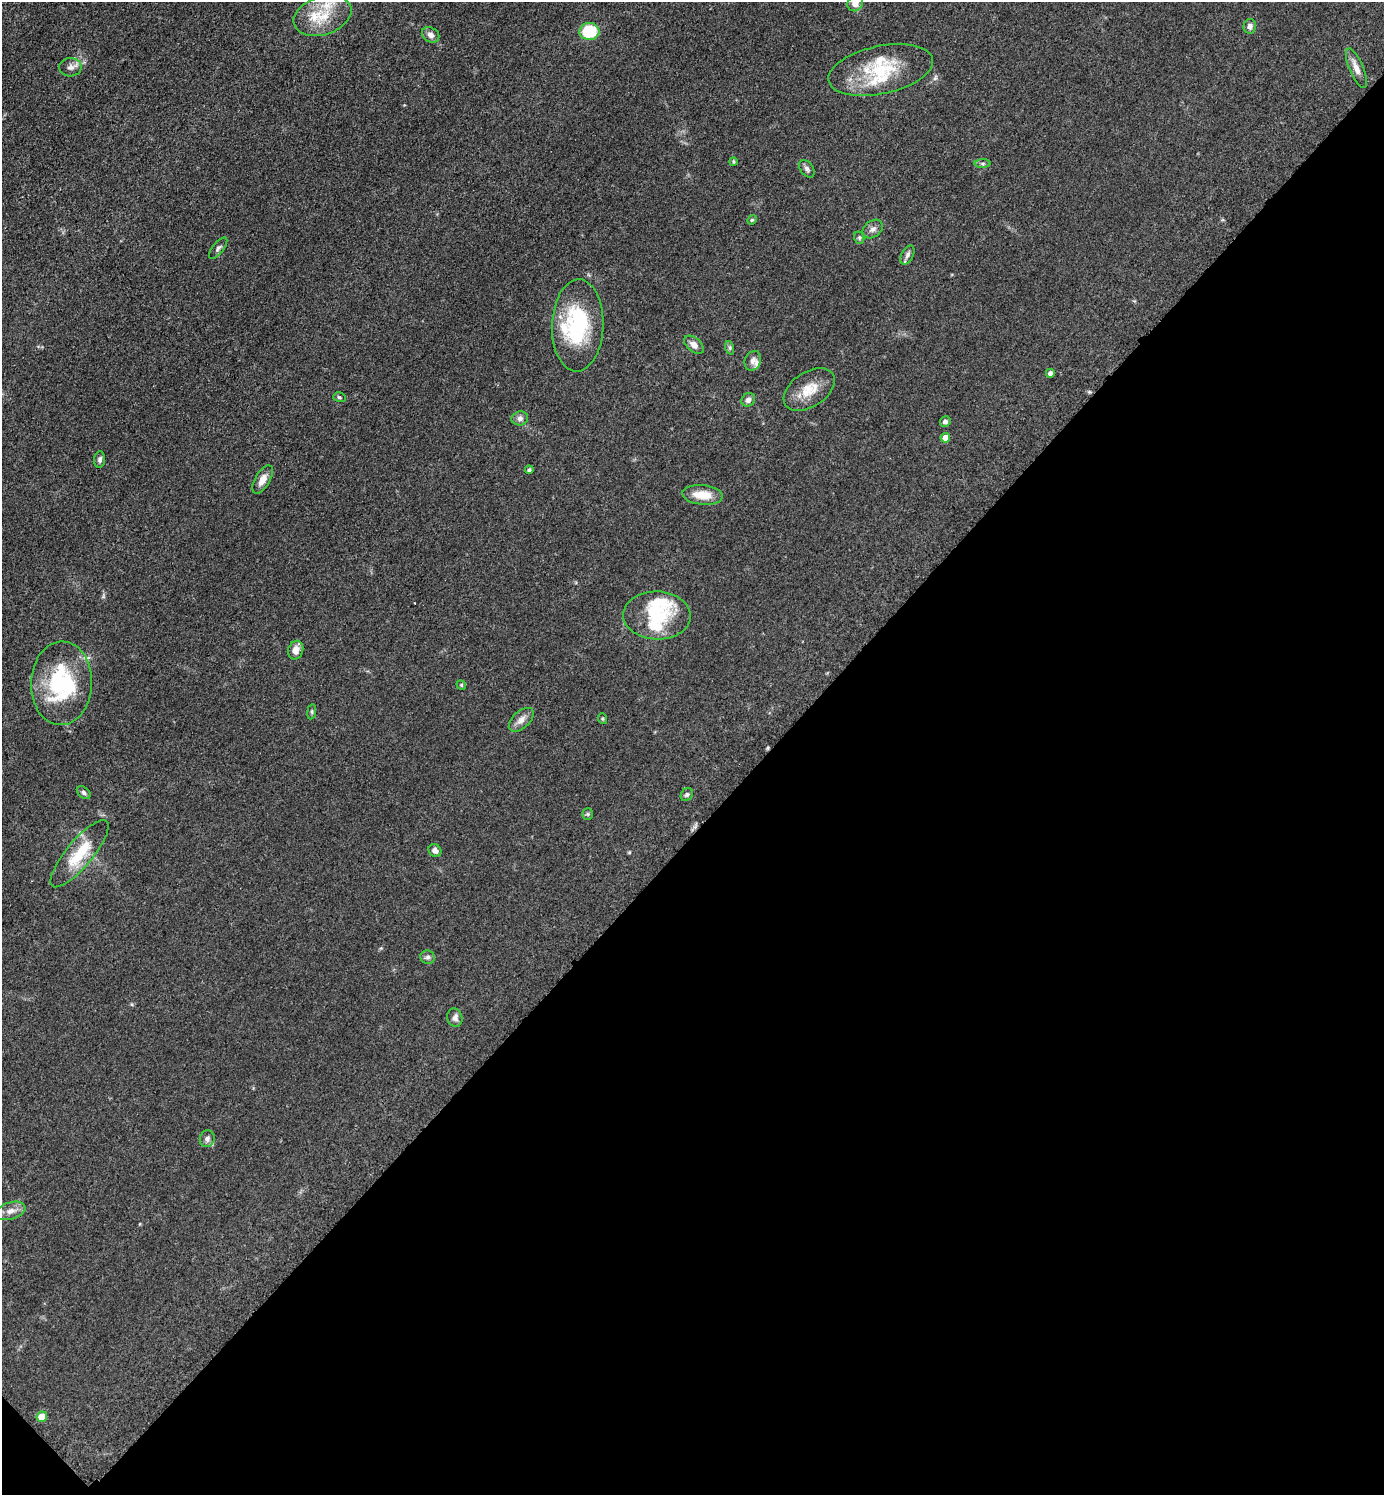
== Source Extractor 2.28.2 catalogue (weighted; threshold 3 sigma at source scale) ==
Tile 15 of 4 x 4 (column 3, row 4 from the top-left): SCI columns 2973-4354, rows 19-1511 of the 6048 x 6047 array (HDU 1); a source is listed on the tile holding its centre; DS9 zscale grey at full resolution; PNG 1386 x 1497 px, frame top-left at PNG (2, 2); each listed source drawn as its Kron ellipse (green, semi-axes under 4 px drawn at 4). Shown black and unused: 45% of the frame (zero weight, under 3 of 5 exposures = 4% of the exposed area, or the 3 px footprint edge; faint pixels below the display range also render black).
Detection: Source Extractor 2.28.2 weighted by HDU 2 'WHT'; one run over the whole footprint, this tile lists its part. Background 0.0493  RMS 0.0053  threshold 0.0237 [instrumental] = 3 sigma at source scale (4.5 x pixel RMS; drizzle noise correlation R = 1.50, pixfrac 1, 0.05/0.05 arcsec/px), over >= 5 px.
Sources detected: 55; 1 inside a brighter object's white glare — neither listed nor drawn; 6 inside a brighter listed object's ellipse — not listed separately; the other 48 listed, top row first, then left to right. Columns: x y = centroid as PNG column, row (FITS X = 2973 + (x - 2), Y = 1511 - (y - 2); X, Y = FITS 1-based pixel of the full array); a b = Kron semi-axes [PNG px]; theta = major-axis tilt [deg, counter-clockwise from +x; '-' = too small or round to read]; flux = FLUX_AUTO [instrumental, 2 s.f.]
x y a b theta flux
855 3 8 7 - 3.4
323 16 30 19 18 19
1250 26 7 6 - 2
589 31 10 8 3 22
431 35 9 7 -33 2.8
70 67 11 9 2 2.6
1356 68 21 7 -67 4.1
881 70 53 24 12 29
733 162 4 3 - 0.67
983 163 8 4 0 0.97
807 169 10 6 -52 1.6
752 220 5 4 - 0.67
873 229 11 8 38 2.3
859 238 6 5 - 0.89
218 248 13 5 51 1.5
907 255 10 6 61 1.8
578 325 46 25 88 46
694 345 11 7 -40 3.1
730 348 7 4 -72 0.88
753 361 10 8 65 2.2
1050 373 4 4 - 2.1
809 390 28 17 33 11
339 397 6 4 -16 0.85
748 400 7 6 - 1.9
520 418 8 7 - 2
945 421 5 5 - 2
945 438 5 4 - 5
100 459 8 5 83 1.5
529 470 4 4 - 1.1
263 480 16 7 59 4.3
702 495 20 9 -6 9.9
657 615 34 24 -2 27
296 650 9 7 71 4
61 683 42 30 88 49
461 685 5 4 - 0.65
312 712 7 4 83 0.85
603 719 5 3 - 0.59
521 720 15 8 43 3.5
84 793 8 5 -41 1.3
687 794 7 5 56 1.1
588 814 6 5 - 0.81
435 850 7 6 - 2.5
79 854 42 13 50 19
428 957 7 6 - 1.4
455 1018 9 7 -76 2.3
207 1139 8 7 - 1.9
11 1211 15 8 18 4.1
42 1417 5 5 - 10
Isophote crosses this tile's border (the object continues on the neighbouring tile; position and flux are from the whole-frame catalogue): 2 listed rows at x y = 855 3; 323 16